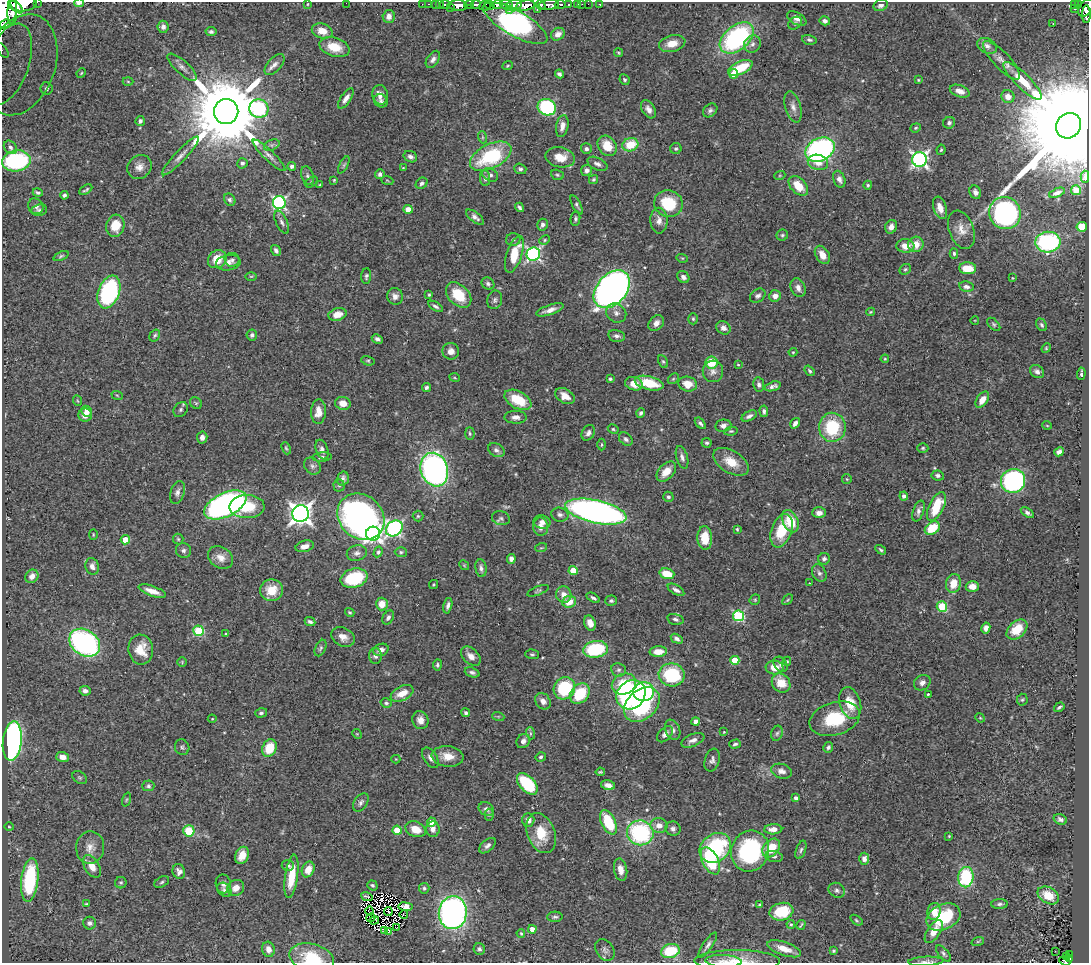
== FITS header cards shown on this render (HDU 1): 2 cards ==
NAXIS1  =                 1087
NAXIS2  =                  961

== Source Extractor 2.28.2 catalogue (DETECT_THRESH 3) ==
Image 1087 x 961 px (HDU 1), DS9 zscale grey, 1 PNG px = 1 image px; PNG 1091 x 965 px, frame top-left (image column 1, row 961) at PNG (2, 2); each listed source drawn as its Kron ellipse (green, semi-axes under 4 px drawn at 4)
Background 0.652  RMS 0.027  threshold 0.0796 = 3 sigma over >= 5 px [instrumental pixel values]
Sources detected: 513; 8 with non-positive FLUX_AUTO (blend fragments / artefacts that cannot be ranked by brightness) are neither listed nor drawn; of the other 505, the 500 brightest by FLUX_AUTO listed and drawn (5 fainter detections omitted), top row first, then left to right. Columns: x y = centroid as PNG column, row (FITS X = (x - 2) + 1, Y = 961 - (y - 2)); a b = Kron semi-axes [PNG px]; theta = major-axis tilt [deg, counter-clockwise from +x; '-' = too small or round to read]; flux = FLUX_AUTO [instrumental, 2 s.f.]
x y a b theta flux
37 2 2 2 - 7.3
79 3 5 2 - 4.6
346 3 2 2 - 46
22 4 14 7 3 1600
308 4 3 2 - 1.3
422 4 2 2 - 3.7
429 4 3 2 - 16
435 4 2 2 - 12
439 4 3 2 - 11
507 4 6 3 -4 280
560 4 5 3 - 150
578 4 3 3 - 32
582 4 2 2 - 4.2
588 4 2 2 - 5.8
600 4 3 3 - 14
1074 4 3 2 - 58
445 5 5 3 - 53
458 5 9 5 -3 650
469 5 5 3 - 260
476 5 5 4 - 230
490 5 5 4 - 120
497 5 5 4 - 360
514 5 8 6 14 450
526 5 9 5 9 430
541 5 5 3 - 330
549 5 10 5 5 770
569 5 4 3 - 160
881 5 7 5 24 5.9
1078 5 4 3 - 120
485 6 5 5 - 140
17 7 8 4 -47 630
451 8 2 2 - 32
1086 8 10 6 57 480
537 9 2 2 - 81
1074 9 2 2 - 19
4 10 18 12 81 2700
509 10 3 2 - 120
12 12 13 4 88 820
1086 14 9 3 90 190
389 16 6 6 - 10
797 18 10 6 -28 9.9
825 21 5 4 - 5.7
515 23 36 12 -30 1100
795 23 7 5 39 3.7
1053 23 3 2 - 1.5
5 24 6 4 25 69
163 27 6 5 - 7
322 31 10 7 -17 17
211 32 5 4 - 4.1
558 34 7 6 - 10
737 38 19 12 39 280
809 40 7 4 -14 4
672 44 13 8 14 24
752 44 9 8 - 7.8
987 46 10 7 -26 8.4
334 47 15 9 -17 33
3 51 8 3 -57 10
618 52 5 3 - 2
433 59 9 6 57 6.7
1002 60 25 8 -47 18
7 64 43 21 70 78
20 65 52 35 70 110
274 65 13 6 47 9.1
508 66 5 3 - 2.1
182 67 19 6 -42 9.9
740 68 13 6 24 60
81 73 5 4 - 2.2
559 74 5 4 - 4.3
733 74 4 4 - 19
625 80 5 4 - 3.6
918 80 3 3 - 1.6
128 81 5 3 - 1.7
1023 81 25 7 -45 35
46 88 6 6 - 6.1
960 91 10 6 -20 13
380 95 10 7 -80 14
1008 96 7 6 - 12
346 98 12 5 55 9.4
381 101 7 6 - 4.6
547 107 9 8 - 210
793 107 16 7 -74 12
259 108 9 9 - 290
648 109 10 6 -58 9.6
710 110 8 6 41 4.9
226 111 12 12 - 27000
140 121 5 4 - 4.6
949 123 6 5 - 4.7
562 126 11 6 79 12
1069 126 13 12 - 95000
916 128 5 4 - 2.4
482 137 6 4 -72 2.7
272 145 8 5 24 4.2
630 145 8 6 19 45
607 146 11 9 -53 33
10 147 7 5 -46 5
586 149 5 5 - 4.8
676 149 5 5 - 3.6
820 150 15 11 26 430
941 150 5 4 - 2.3
269 155 22 5 -44 11
180 156 26 5 47 14
491 156 22 12 26 140
410 157 7 5 -25 5.9
560 157 15 10 -11 27
919 159 7 7 - 550
16 161 14 10 10 190
818 162 10 7 -16 17
242 163 5 5 - 4
597 164 11 6 -26 6.7
344 165 9 4 62 3.8
292 166 4 4 - 5.3
139 167 13 11 43 15
403 168 4 3 - 1.3
520 169 6 5 - 4.1
587 170 5 5 - 6.1
380 174 5 4 - 5.2
490 175 8 6 -29 5.6
557 175 6 5 - 3
780 175 5 3 - 1.9
307 176 9 6 -71 5
1085 177 6 3 -89 2.8
485 178 8 5 -83 5.1
839 179 9 5 -71 7.3
334 180 4 4 - 1.9
387 180 6 3 -20 2
593 180 4 4 - 2.5
311 182 7 5 28 2.9
422 183 6 5 - 4.3
320 185 3 2 - 1.5
868 185 4 4 - 2.8
798 186 12 7 -45 35
86 190 7 3 30 3.1
1076 190 5 4 - 17
975 192 7 5 -61 7.1
38 193 5 3 - 3.6
1057 193 8 4 21 5.8
64 195 4 4 - 4
230 200 6 5 - 4.3
279 203 6 6 - 330
668 203 14 13 - 74
576 205 11 4 -62 4.1
36 206 8 7 - 7.8
519 207 5 3 - 3.7
940 208 11 6 -71 16
408 209 4 4 - 21
39 210 8 6 8 4.1
1005 213 16 15 - 360
475 217 11 5 -37 7.1
575 219 7 4 80 3.4
659 221 13 8 -89 11
282 222 12 5 -64 6.7
542 225 6 5 - 5.7
115 226 11 9 75 32
891 227 7 5 69 10
1082 227 5 5 - 86
961 230 20 12 -69 20
782 235 6 5 - 3.4
513 240 7 6 - 4.6
545 240 5 4 - 2.3
1048 242 12 10 2 250
916 244 8 7 - 21
905 246 9 6 -3 18
276 250 6 4 -56 4.7
954 253 5 4 - 3.1
514 254 19 7 71 45
533 254 7 6 - 400
822 255 10 6 -59 19
61 256 8 4 24 3
682 258 6 3 -17 1.9
217 259 10 8 40 31
232 260 7 7 - 5
228 263 12 7 9 12
968 268 8 6 -1 33
905 269 6 5 - 2.8
251 276 6 4 1 2
366 276 8 5 87 3.6
683 277 7 5 -47 6.9
1013 278 3 2 - 1.2
488 284 7 5 -37 4.7
966 287 7 5 -10 6.6
798 288 10 7 -66 9.5
612 289 21 14 48 900
109 292 17 10 69 300
429 295 3 3 - 2.2
459 295 15 10 -46 54
395 296 8 8 - 9.7
758 296 8 6 36 5.4
775 296 6 5 - 11
495 300 9 7 76 5.6
435 306 8 4 -31 4.3
550 310 14 5 18 12
870 312 4 3 - 2.1
616 313 10 9 - 9.3
338 314 9 6 15 21
693 319 5 4 - 2.9
975 320 4 2 - 1.2
656 323 9 6 48 10
994 324 8 5 -45 3.3
1042 325 7 5 -57 3.7
723 328 7 6 - 8.2
155 335 6 5 - 3.1
252 335 5 5 - 4.7
617 336 9 6 -12 6.1
377 339 6 4 -26 5.8
1046 348 5 4 - 2
451 351 8 8 - 11
793 352 4 4 - 1.9
885 359 4 4 - 1.8
368 361 7 4 -16 2.5
663 361 7 4 -62 2.9
711 362 6 6 - 44
738 365 3 2 - 1.5
713 371 11 10 - 11
810 371 6 4 -50 2.8
1037 372 7 6 - 6.6
1081 374 6 2 88 3
455 378 5 3 - 1.8
610 379 3 3 - 3
673 379 6 4 44 2.7
649 383 15 6 -14 55
634 384 9 6 -17 18
688 384 9 7 -15 21
759 384 7 5 -82 5
773 386 8 4 17 6.9
426 387 5 4 - 4
117 395 6 3 -20 1.9
565 396 10 7 -31 18
518 400 15 8 -28 50
982 400 9 5 57 15
78 401 5 3 - 1.7
196 403 6 5 - 3.2
343 403 8 6 -15 18
181 409 8 6 48 4.6
87 411 6 5 - 13
764 411 6 4 -84 4.1
318 412 12 7 88 19
641 413 4 4 - 3.8
85 415 7 6 - 16
749 416 8 4 28 5.9
516 417 11 6 0 9.7
700 423 7 4 -48 4.4
795 423 5 4 - 7.4
1047 425 5 3 - 1.3
723 426 8 6 9 7.8
832 427 14 13 - 97
613 429 5 4 - 2.5
731 431 7 4 9 2.5
588 433 8 6 58 6.7
470 434 6 4 -88 3.2
202 437 6 5 - 8
626 439 8 5 -44 4.8
707 443 5 4 - 3.3
602 445 6 3 90 1.9
286 448 6 4 -68 2.6
923 448 5 4 - 2.6
322 450 10 6 -72 8.5
496 450 9 6 -29 6
1059 452 5 4 - 8.2
322 457 10 4 4 4.2
682 457 11 5 -73 7.2
731 462 19 11 -31 32
312 466 9 7 -46 6.3
434 470 17 13 -72 570
666 472 12 7 47 22
938 475 6 5 - 5.2
343 479 7 6 - 6.2
847 479 5 5 - 2
1013 481 12 11 - 440
339 485 6 5 - 3
177 492 11 7 71 7.4
904 496 4 4 - 5.9
668 497 5 5 - 3.8
225 505 23 12 26 660
247 507 17 11 2 54
936 507 15 7 63 68
918 511 11 5 71 7.6
596 512 31 11 -12 890
819 513 7 5 0 9.2
1027 513 7 4 -34 4.7
301 514 8 8 - 1300
560 515 9 7 -13 6.5
418 516 5 5 - 2.8
361 517 25 21 -43 650
501 518 9 7 -15 5.5
790 521 12 7 -65 53
542 522 8 6 -13 8.9
541 527 9 7 -82 10
394 528 9 7 39 450
932 528 8 6 35 50
737 529 4 3 - 2.1
781 531 17 10 70 62
93 534 5 3 - 1.7
373 534 7 7 - 590
705 538 12 7 -87 36
178 539 5 5 - 2.7
125 540 4 4 - 34
305 546 9 5 15 11
541 548 6 3 18 2
881 550 6 4 -32 3.2
183 551 8 7 - 6.1
378 552 5 4 - 3.8
401 552 6 5 - 3
357 553 10 7 12 8
221 557 13 10 -34 16
511 559 5 4 - 7.4
824 559 6 5 - 5.5
464 565 5 4 - 2
92 566 8 6 -72 9.1
481 568 9 5 -82 5.6
573 571 4 4 - 52
819 573 9 6 -61 5.9
667 574 7 5 -17 38
32 576 7 6 - 9.2
354 578 14 9 15 110
810 583 4 2 - 1.1
953 583 9 7 77 26
434 584 5 3 - 2
972 586 6 5 - 16
272 590 11 10 - 32
676 590 9 4 -31 6.5
152 591 14 5 -19 15
538 591 11 4 21 3.2
564 595 8 7 - 14
593 598 7 4 -29 4.5
755 600 5 5 - 2.4
788 600 6 4 46 2.3
611 601 6 5 - 3.6
569 602 7 5 6 29
382 604 6 6 - 23
448 606 8 4 78 6.1
942 607 5 5 - 85
350 612 5 4 - 2.9
739 616 5 5 - 180
388 617 7 5 60 4.9
675 619 8 5 -14 4.9
310 622 5 4 - 4.2
590 623 7 5 -71 13
986 628 5 4 - 9.4
1017 629 12 8 43 38
199 631 5 5 - 130
225 634 3 2 - 1.3
343 637 12 9 -27 14
677 639 6 4 -30 5.4
85 643 16 12 -34 390
321 648 9 5 63 3.7
596 649 12 8 7 130
141 650 15 12 -81 33
381 650 8 6 22 9.9
658 652 8 5 3 21
532 654 7 5 -1 3.1
375 656 8 6 -89 6.7
471 656 11 7 -42 13
735 660 4 4 - 49
787 661 4 4 - 2.6
182 662 5 4 - 1.9
780 664 8 6 -52 6.4
437 665 5 4 - 3
774 668 9 7 -9 22
618 670 7 6 - 4.9
472 672 8 4 -21 4.7
672 675 13 11 -9 130
781 683 10 8 -50 32
922 683 9 7 35 8.4
624 684 12 10 21 50
564 688 11 10 - 130
85 691 6 4 -7 6.9
644 692 10 9 - 150
402 693 12 7 26 25
580 694 11 8 51 77
928 694 3 3 - 1.9
631 695 15 13 46 410
1022 700 6 5 - 2.8
543 701 9 7 -50 10
386 703 6 4 -15 3.5
850 703 16 10 -72 36
642 705 20 14 42 170
1059 707 5 3 - 3.1
261 713 6 4 17 3.8
466 713 4 4 - 3.7
498 716 6 4 -18 2.1
980 718 5 4 - 1.9
212 719 4 4 - 1.7
835 719 26 16 16 85
420 720 9 8 - 12
696 722 4 4 - 12
673 730 10 7 -68 8.1
724 732 4 3 - 1.4
530 733 6 4 -72 2.9
777 733 8 5 72 4.2
357 734 5 4 - 1.6
665 734 9 6 46 8.3
693 740 12 6 23 8.6
12 741 20 9 84 600
523 741 7 6 - 8.5
735 744 6 3 16 3.4
182 747 8 7 - 4.2
828 747 5 5 - 3.6
269 748 9 7 64 50
448 756 16 10 -7 24
62 757 6 5 - 15
541 757 5 4 - 3.4
430 758 11 6 -57 8.3
396 759 4 4 - 1.5
712 760 12 7 72 7.1
781 771 10 7 -15 9.3
600 772 4 3 - 2.3
80 777 8 5 -34 3.3
527 784 13 7 -46 110
608 785 7 4 -14 9.6
148 786 6 5 - 3.9
796 798 3 3 - 5.4
126 800 7 3 71 2.2
361 802 10 6 54 6.1
486 809 8 6 -32 7.3
489 815 6 4 -87 2.6
1060 819 7 5 -20 5.5
528 820 6 6 - 8.7
432 822 5 4 - 25
608 822 13 7 -64 81
659 825 8 7 - 14
9 827 5 3 - 1.7
416 829 10 7 -23 27
433 829 8 7 - 9.3
673 829 7 7 - 6.1
773 829 9 5 2 15
397 830 4 4 - 47
189 831 6 5 - 54
541 833 21 13 -69 47
640 833 13 12 - 200
949 836 3 3 - 1.4
487 846 10 5 41 6.1
90 848 16 14 83 19
715 848 17 14 37 180
771 848 10 7 50 43
801 850 9 5 71 4.1
750 851 21 19 65 220
242 855 9 6 66 23
774 857 9 5 -10 4.5
864 859 6 5 - 7.3
710 861 14 8 -62 97
288 865 6 5 - 4
92 866 12 7 -59 19
308 869 8 6 66 22
621 870 11 6 -79 13
179 871 7 6 - 7.6
291 876 22 6 82 45
966 877 10 7 83 130
30 880 22 8 83 150
162 882 8 5 28 3.3
121 883 6 5 - 3.2
223 884 9 7 -79 8.2
372 885 5 4 - 2.8
236 888 9 7 31 15
424 888 5 5 - 3.4
224 890 8 6 -43 5.1
837 890 8 7 - 5.7
1048 895 11 8 -29 33
367 896 6 2 -20 1.3
86 904 4 3 - 1.8
999 904 8 5 1 4.2
760 905 4 3 - 2.2
405 907 7 4 -7 19
369 911 4 2 - 2.9
388 911 4 2 - 1.8
934 911 8 6 80 18
781 912 12 8 14 65
453 913 16 14 84 640
404 915 4 2 - 2.9
555 917 8 5 2 4
943 917 18 12 26 100
371 918 4 3 - 2
374 920 5 4 - 2.2
856 920 7 3 -37 2.3
90 923 6 6 - 5.4
791 924 4 3 - 2.2
801 925 5 2 - 2
396 928 3 2 - 1.5
532 929 4 4 - 15
385 931 4 2 - 1.6
389 931 4 3 - 4.7
934 932 13 6 56 22
521 933 4 3 - 2.2
978 941 6 4 19 2.4
708 945 15 4 55 7.5
268 949 7 6 - 12
479 949 6 5 - 4
784 949 17 6 -19 21
605 950 12 8 -54 7.7
670 951 9 7 14 80
833 951 3 3 - 2.2
1055 951 2 2 - 1.1
944 953 10 5 -49 4.8
1070 954 3 2 - 6.6
1066 957 4 3 - 15
312 958 23 14 -14 72
1070 959 3 3 - 25
723 961 18 6 -3 12
737 961 43 11 0 40
926 961 17 4 3 7.4
1065 961 5 2 - 42
At the frame edge (FLAGS 8, measured only in part): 15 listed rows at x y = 37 2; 79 3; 346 3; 22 4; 1086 8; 4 10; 5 24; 3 51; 7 64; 1069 126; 312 958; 723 961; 737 961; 926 961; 1065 961
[5 fainter detections neither listed nor drawn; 8 non-positive-flux detections neither listed nor drawn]